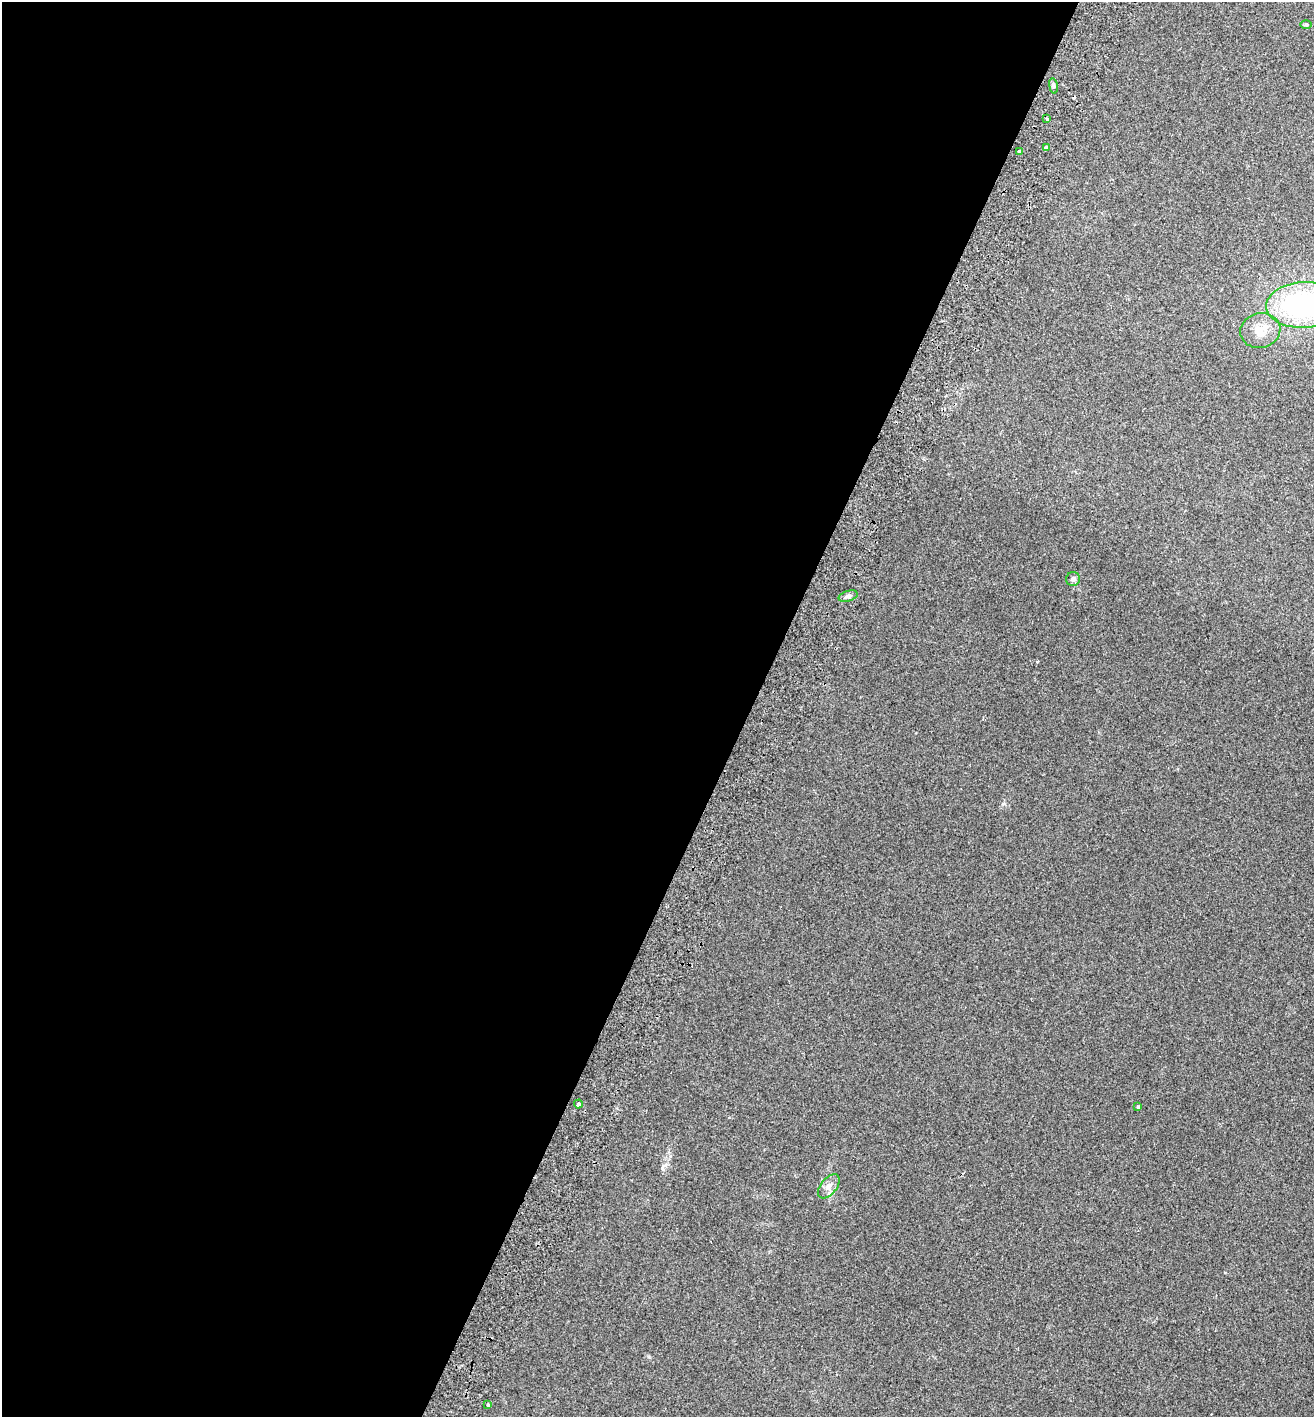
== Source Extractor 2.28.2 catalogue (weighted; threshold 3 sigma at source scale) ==
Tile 5 of 4 x 4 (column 1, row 2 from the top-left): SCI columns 199-1510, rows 2863-4277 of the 5779 x 5720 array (HDU 1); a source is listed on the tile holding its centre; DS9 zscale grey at full resolution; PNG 1316 x 1419 px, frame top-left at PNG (2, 2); each listed source drawn as its Kron ellipse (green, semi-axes under 4 px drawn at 4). Shown black and unused: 57% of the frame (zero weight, under 2 of 3 exposures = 3% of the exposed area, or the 3 px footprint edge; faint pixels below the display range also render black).
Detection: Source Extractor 2.28.2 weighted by HDU 2 'WHT'; one run over the whole footprint, this tile lists its part. Background 0.0353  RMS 0.007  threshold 0.0317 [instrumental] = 3 sigma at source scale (4.5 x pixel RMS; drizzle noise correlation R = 1.50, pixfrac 1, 0.05/0.05 arcsec/px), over >= 5 px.
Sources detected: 14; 1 cosmic-ray / hot-pixel residue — neither listed nor drawn; the other 13 listed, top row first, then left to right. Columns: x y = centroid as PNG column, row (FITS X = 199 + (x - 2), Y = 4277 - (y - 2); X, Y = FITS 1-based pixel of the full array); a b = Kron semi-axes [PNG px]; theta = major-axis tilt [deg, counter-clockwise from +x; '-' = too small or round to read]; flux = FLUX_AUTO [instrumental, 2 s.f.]
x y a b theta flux
1306 24 6 4 -1 0.8
1053 86 8 4 -82 1.3
1047 119 3 3 - 2.3
1046 148 4 4 - 2.5
1019 151 4 3 - 3.5
1303 305 37 23 4 100
1260 331 20 17 13 12
1073 579 7 7 - 2.1
848 596 10 5 18 2.1
578 1104 4 3 - 1.4
1138 1107 3 3 - 1.7
829 1186 14 8 52 4.3
488 1405 4 3 - 1
Isophote crosses this tile's border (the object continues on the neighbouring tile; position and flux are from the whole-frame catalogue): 1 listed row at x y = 1303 305
Unlisted compact peaks at least as high as the median listed source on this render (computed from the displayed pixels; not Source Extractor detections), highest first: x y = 662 1168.